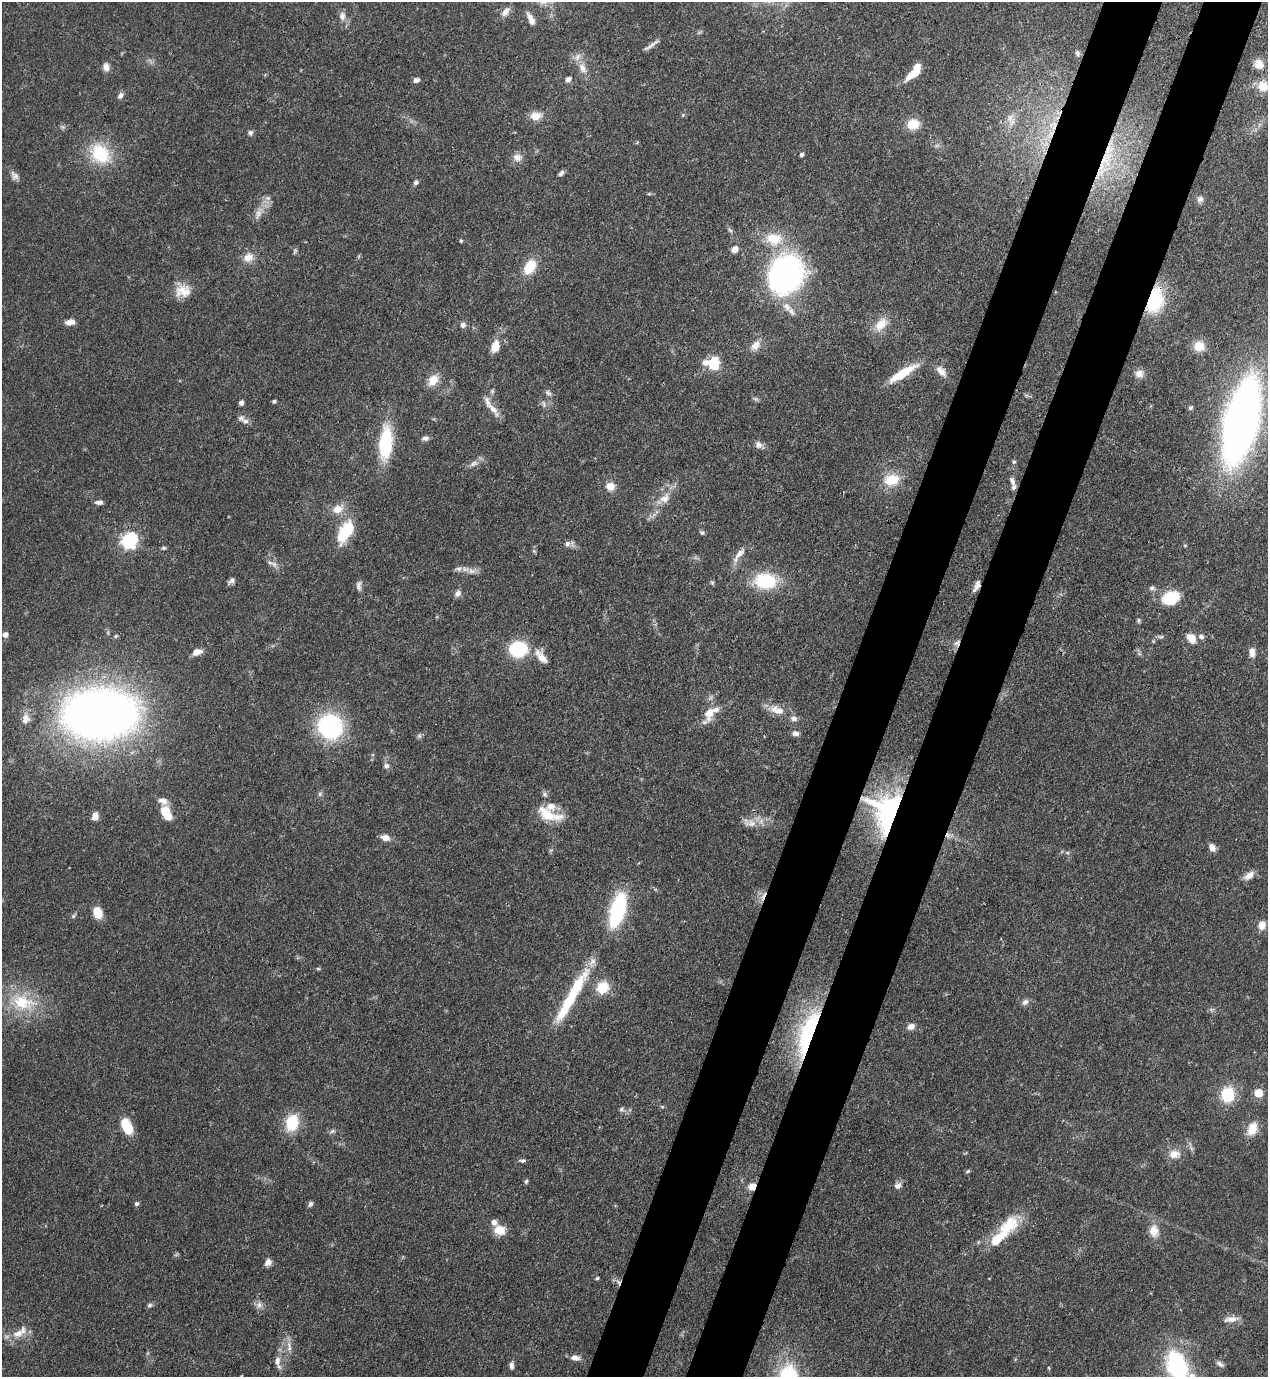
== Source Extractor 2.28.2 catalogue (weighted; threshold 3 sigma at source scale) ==
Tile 10 of 4 x 4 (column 2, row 3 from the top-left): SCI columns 1619-2884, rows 1416-2790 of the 5638 x 5578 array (HDU 1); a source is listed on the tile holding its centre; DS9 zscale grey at full resolution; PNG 1270 x 1379 px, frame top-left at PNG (2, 2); no overlay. Shown black and unused: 9% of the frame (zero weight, under 3 of 4 exposures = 7% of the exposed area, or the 3 px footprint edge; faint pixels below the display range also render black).
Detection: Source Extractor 2.28.2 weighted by HDU 2 'WHT'; one run over the whole footprint, this tile lists its part. Background 0.0696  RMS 0.0036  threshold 0.0161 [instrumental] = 3 sigma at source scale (4.5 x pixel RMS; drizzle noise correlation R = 1.50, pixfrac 1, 0.05/0.05 arcsec/px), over >= 5 px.
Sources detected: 181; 3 too faint to see at this stretch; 1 inside a brighter object's white glare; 1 cosmic-ray / hot-pixel residue — not listed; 10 inside a brighter listed object's ellipse — not listed separately; the other 166 listed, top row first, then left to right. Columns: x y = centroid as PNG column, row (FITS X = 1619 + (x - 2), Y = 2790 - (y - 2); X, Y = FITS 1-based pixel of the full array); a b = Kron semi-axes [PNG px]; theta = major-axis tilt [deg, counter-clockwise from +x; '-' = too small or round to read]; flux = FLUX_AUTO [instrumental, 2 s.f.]
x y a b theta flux
506 12 15 8 57 2.3
342 16 12 8 -90 2.2
531 19 17 7 -63 2.7
651 45 22 4 35 1.7
1077 53 9 6 -58 1
1259 64 12 10 -51 3.1
106 67 10 8 -82 2.2
583 68 18 10 -64 3.9
913 74 18 7 33 7.1
568 79 5 5 - 2.2
416 80 7 6 - 1.3
1263 86 15 13 -25 5
120 95 9 6 54 1.3
536 116 15 10 7 4
1011 120 20 11 -76 4.5
913 124 13 11 13 6.5
250 133 7 6 - 0.96
1051 134 20 7 61 5.5
100 154 31 24 -43 17
801 154 5 5 - 0.73
517 157 14 11 -6 2.6
1106 159 33 17 74 19
561 173 9 5 46 1
14 176 13 8 -51 1.8
416 182 6 5 - 0.91
649 194 5 5 - 0.47
268 198 8 7 - 1.3
1200 199 9 8 - 1.4
258 213 14 7 74 2.5
730 230 9 4 -54 0.83
774 239 26 19 -6 12
461 241 4 4 - 0.4
735 249 7 6 - 3.2
295 251 8 5 69 0.68
248 257 15 11 22 3.7
530 267 18 12 58 8.5
786 274 30 25 59 120
183 291 20 17 -2 6.1
1155 300 27 16 74 23
787 307 15 9 -55 3.4
70 322 12 7 9 2.2
881 324 21 12 43 5.9
463 325 7 7 - 1.5
755 345 15 11 50 3.4
495 346 14 9 72 5
1199 346 13 12 - 5.2
705 362 8 7 - 2.4
713 364 6 6 - 32
941 371 16 9 -46 3
902 373 37 8 31 9.9
1139 374 11 10 - 2.4
433 380 15 11 51 4.8
548 393 9 6 -37 1.1
1026 395 7 4 -18 0.61
756 399 9 5 -26 0.72
274 401 4 4 - 0.68
241 403 5 5 - 1.4
543 404 11 6 -62 1.2
1191 408 6 4 39 0.59
493 409 26 8 -52 4
245 421 10 7 -9 1.6
1241 421 65 24 76 280
425 438 9 6 13 1.3
385 443 36 13 85 23
758 445 11 9 -30 1.8
1014 462 6 5 - 0.56
474 464 13 7 23 2
891 480 22 15 10 9.1
1012 481 13 7 -72 1.9
610 486 9 9 - 3.8
665 498 16 11 32 4.2
99 502 8 5 1 1.5
338 509 14 10 18 4.5
345 532 26 12 62 16
702 533 6 6 - 0.78
129 541 7 6 - 100
567 544 9 8 - 1.4
1185 545 5 4 - 0.42
163 548 6 4 0 0.59
534 551 6 4 -44 0.48
739 555 25 7 52 3.3
274 564 10 6 -74 1.6
466 569 12 8 -14 2.3
231 581 10 5 41 1.2
765 581 26 18 -4 19
712 583 5 5 - 0.54
359 585 14 7 90 1.5
977 586 15 6 66 2
1152 588 9 6 2 1.1
458 593 10 7 46 1.5
1171 597 16 11 19 17
1138 620 6 5 - 0.62
5 635 6 5 - 1.8
116 636 6 4 28 0.56
1160 636 10 4 -5 0.79
1201 637 8 6 -18 1.2
1191 638 12 8 -52 4.1
957 643 10 7 57 1.6
518 649 20 17 3 17
197 652 12 7 19 2.9
1252 652 12 7 -87 2.4
542 658 19 11 -69 3.8
777 710 22 10 -15 4.9
710 713 25 11 50 7.2
100 714 65 43 2 300
26 719 16 11 82 3.4
330 727 20 18 -66 54
795 733 9 6 -10 1.4
419 736 8 6 -69 0.8
386 766 8 7 - 1.3
320 794 7 5 70 0.87
545 794 9 5 -75 1.1
163 801 15 10 -41 2.8
165 811 8 8 - 8.8
888 812 36 30 89 63
549 815 35 14 -21 9.7
95 816 8 6 75 2.9
751 823 13 11 -43 3.4
948 835 7 6 - 1.5
385 838 11 7 -12 2.8
1212 848 10 7 -57 2
551 850 6 4 18 0.49
1067 853 6 4 -1 0.6
1249 876 14 7 35 2.9
617 910 24 10 74 48
98 913 11 8 -72 6.2
73 916 7 5 40 0.71
1262 925 10 9 - 3.3
318 969 6 4 0 0.45
602 987 15 13 42 7.9
572 996 70 10 60 25
22 1002 36 23 -14 20
1025 1002 10 7 37 1.4
911 1026 9 7 27 2.1
807 1033 64 18 71 41
1258 1093 5 5 - 15
1228 1095 13 11 78 16
622 1109 7 6 - 0.92
292 1123 18 13 73 13
127 1126 16 8 -68 12
1252 1129 18 12 69 5.3
332 1131 8 6 22 0.86
1174 1154 16 11 -2 4
522 1160 9 5 5 0.85
968 1171 6 4 19 0.57
526 1181 6 4 73 0.65
752 1186 9 7 37 3.1
898 1186 9 8 - 1.8
137 1204 6 6 - 0.84
310 1204 7 5 57 0.92
499 1230 12 11 - 5.7
1154 1231 17 12 -81 4.7
997 1239 25 9 46 12
268 1262 8 7 - 1.9
597 1278 5 4 - 0.44
618 1282 9 4 -55 1.3
150 1305 7 6 - 0.83
259 1305 10 8 64 1.7
1231 1319 20 7 6 2.7
18 1334 21 11 24 4.9
289 1346 18 6 -85 2.6
575 1358 11 7 -8 2.2
277 1361 13 8 79 2.4
1220 1364 11 5 -38 1.2
511 1365 10 6 -87 1.3
1177 1367 26 15 -68 48
Overlapping masked pixels (flux is a lower limit): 10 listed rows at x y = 1051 134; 1106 159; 1155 300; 977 586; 957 643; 888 812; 948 835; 807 1033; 752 1186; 618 1282
Isophote crosses this tile's border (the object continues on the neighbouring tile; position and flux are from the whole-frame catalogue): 1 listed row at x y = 1177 1367